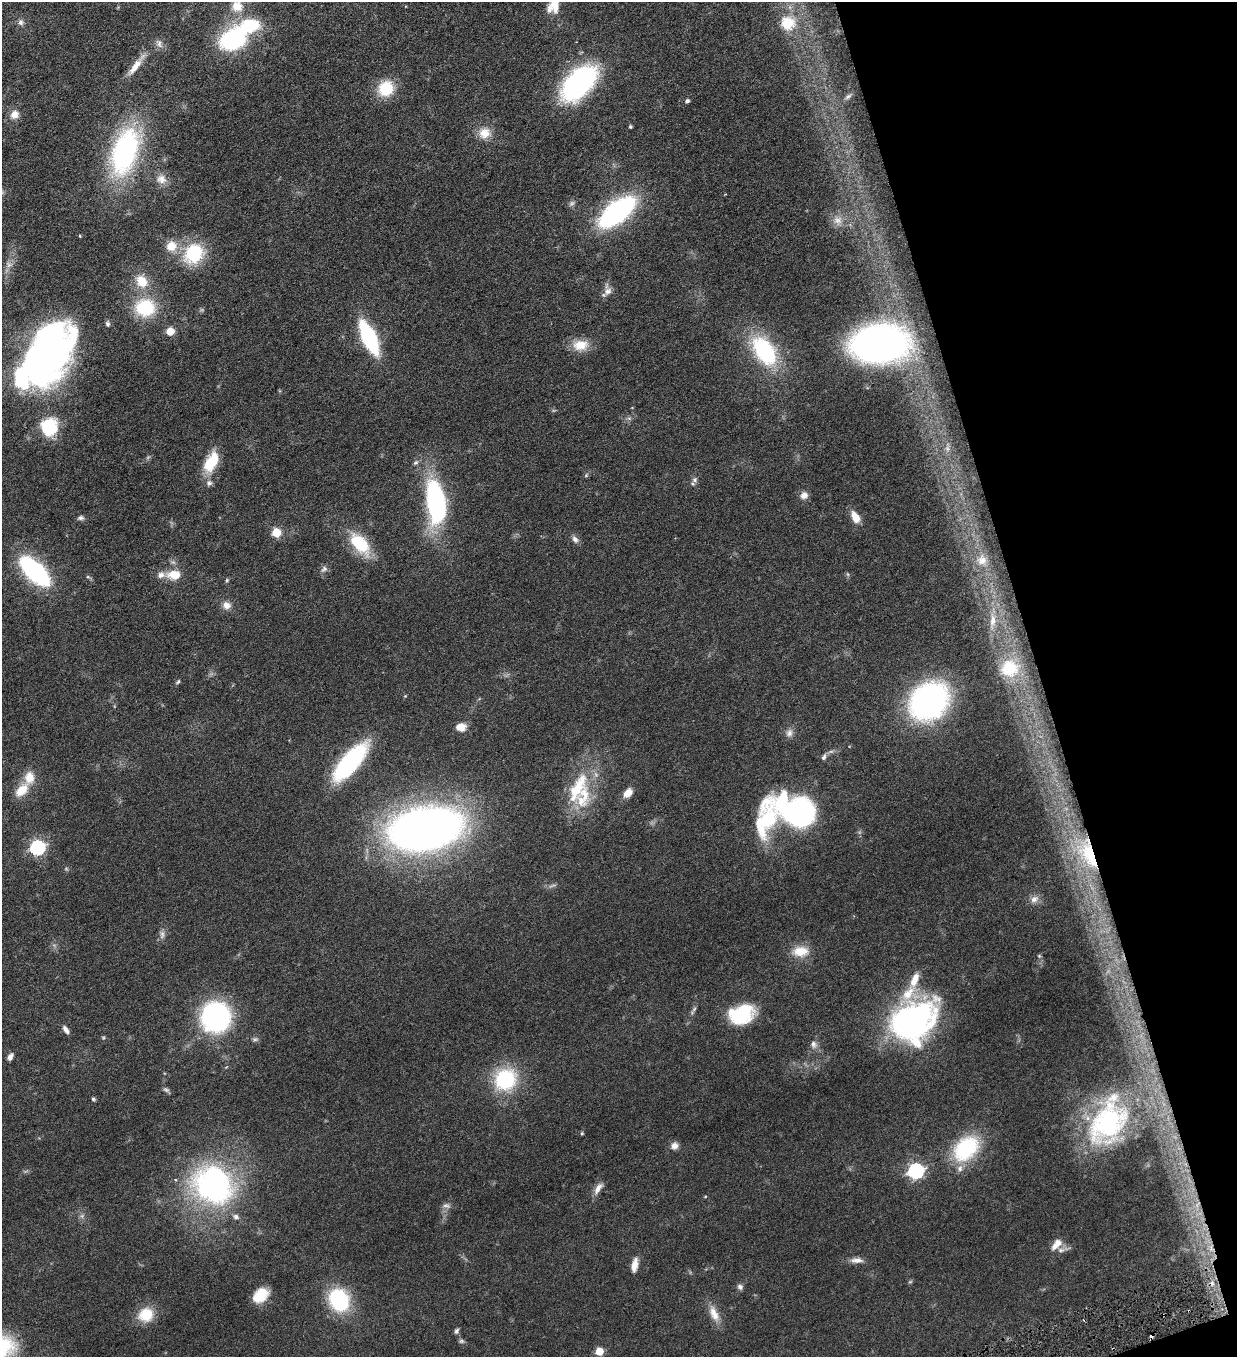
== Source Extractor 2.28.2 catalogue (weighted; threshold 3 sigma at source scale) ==
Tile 12 of 4 x 4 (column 4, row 3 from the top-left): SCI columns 3985-5219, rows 1357-2711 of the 5372 x 5421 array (HDU 1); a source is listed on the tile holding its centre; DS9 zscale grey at full resolution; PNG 1239 x 1359 px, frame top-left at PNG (2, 2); no overlay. Shown black and unused: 16% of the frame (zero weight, under 3 of 6 exposures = <1% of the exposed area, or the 3 px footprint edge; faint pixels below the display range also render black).
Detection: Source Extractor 2.28.2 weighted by HDU 2 'WHT'; one run over the whole footprint, this tile lists its part. Background 0.0454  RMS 0.0039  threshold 0.0159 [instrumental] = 3 sigma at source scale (4.09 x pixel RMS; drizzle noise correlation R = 1.36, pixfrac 0.8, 0.05/0.05 arcsec/px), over >= 5 px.
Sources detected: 129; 4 too faint to see at this stretch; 4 inside a brighter object's white glare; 3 cosmic-ray / hot-pixel residue — not listed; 14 inside a brighter listed object's ellipse — not listed separately; the other 104 listed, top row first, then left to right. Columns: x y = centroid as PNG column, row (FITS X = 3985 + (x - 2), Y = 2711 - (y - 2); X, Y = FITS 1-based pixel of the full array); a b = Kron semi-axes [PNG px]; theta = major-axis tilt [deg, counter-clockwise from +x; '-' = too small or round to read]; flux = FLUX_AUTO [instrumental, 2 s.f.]
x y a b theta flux
554 3 23 10 -87 7.2
237 6 14 13 - 4.9
21 22 9 7 -76 1.2
787 23 6 6 - 28
233 39 26 19 29 40
159 44 12 8 -65 1.6
134 68 28 9 55 4.7
579 83 29 16 45 92
386 89 15 13 48 14
848 96 9 5 44 0.81
687 101 5 4 - 0.97
14 114 11 10 - 2.9
630 127 4 4 - 0.57
485 133 16 14 20 5.1
125 151 49 25 73 65
161 179 14 12 -24 2.9
572 203 10 6 45 1
617 212 26 12 39 100
838 220 13 10 -9 2.7
171 246 14 13 - 5
194 254 25 21 48 19
9 264 10 8 -26 1.6
142 281 16 13 -54 6.8
608 291 12 9 42 2.3
145 308 21 18 0 20
107 324 7 5 -84 0.85
170 331 5 5 - 10
369 338 23 9 -64 57
878 344 36 24 4 200
580 345 21 14 2 6.4
764 351 31 18 -55 36
46 356 68 38 58 160
49 427 19 18 - 16
947 449 7 4 72 0.78
209 463 24 15 78 9.8
416 463 8 6 38 0.83
695 480 8 7 - 1
804 495 10 9 - 2
436 503 38 16 -82 65
855 517 15 9 -59 4.2
81 518 8 6 8 1
276 533 5 5 - 14
575 539 10 7 -50 1.5
360 544 32 16 -49 14
982 560 15 14 - 3.8
324 569 11 7 45 1.3
35 571 28 12 -43 65
847 574 6 4 -70 0.47
174 575 14 9 0 6.8
88 577 6 4 -18 0.49
227 580 5 5 - 0.47
227 605 12 10 -8 2.5
993 621 15 7 83 2.5
1009 668 22 20 21 14
178 682 7 4 52 0.58
929 701 39 31 40 83
460 727 9 7 1 4.5
789 733 11 9 71 1.9
824 757 9 5 62 1.1
350 762 45 16 49 45
577 788 51 18 63 18
22 790 22 12 49 6.3
628 793 10 7 45 3.8
800 813 21 20 - 89
766 821 57 25 75 30
426 829 51 28 10 340
37 847 7 6 - 74
1089 854 42 19 -67 25
1034 899 12 9 34 1.9
162 934 13 6 86 1.5
800 951 22 14 4 6.5
1039 956 5 4 - 0.46
915 980 45 10 66 7.7
694 1009 7 4 46 0.68
740 1015 26 17 27 22
216 1017 23 22 - 75
910 1023 43 31 36 110
66 1030 11 5 -57 1.6
103 1037 6 3 -19 0.42
814 1044 11 8 -71 1.8
10 1057 9 5 58 1.6
505 1079 27 25 44 26
166 1090 9 6 -29 0.82
93 1099 5 5 - 0.57
1107 1122 61 41 55 56
582 1133 5 4 - 0.4
674 1146 9 8 - 1.9
966 1148 31 22 45 28
916 1171 7 6 - 89
215 1186 44 36 -29 92
598 1188 17 7 56 2.5
705 1197 5 3 - 0.29
446 1205 11 6 -15 1.3
1056 1244 17 9 46 3.5
857 1260 17 7 0 2.4
634 1265 16 7 80 3.4
910 1282 6 4 19 0.44
740 1287 8 7 - 1.1
261 1295 16 13 58 7.5
339 1300 22 18 -64 31
714 1314 25 11 -66 4.6
146 1315 14 13 - 11
456 1331 7 5 66 0.87
599 1351 5 5 - 10
Overlapping masked pixels (flux is a lower limit): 1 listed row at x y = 1089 854
Isophote crosses this tile's border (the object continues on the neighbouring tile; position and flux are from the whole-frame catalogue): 2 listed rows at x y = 554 3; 46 356